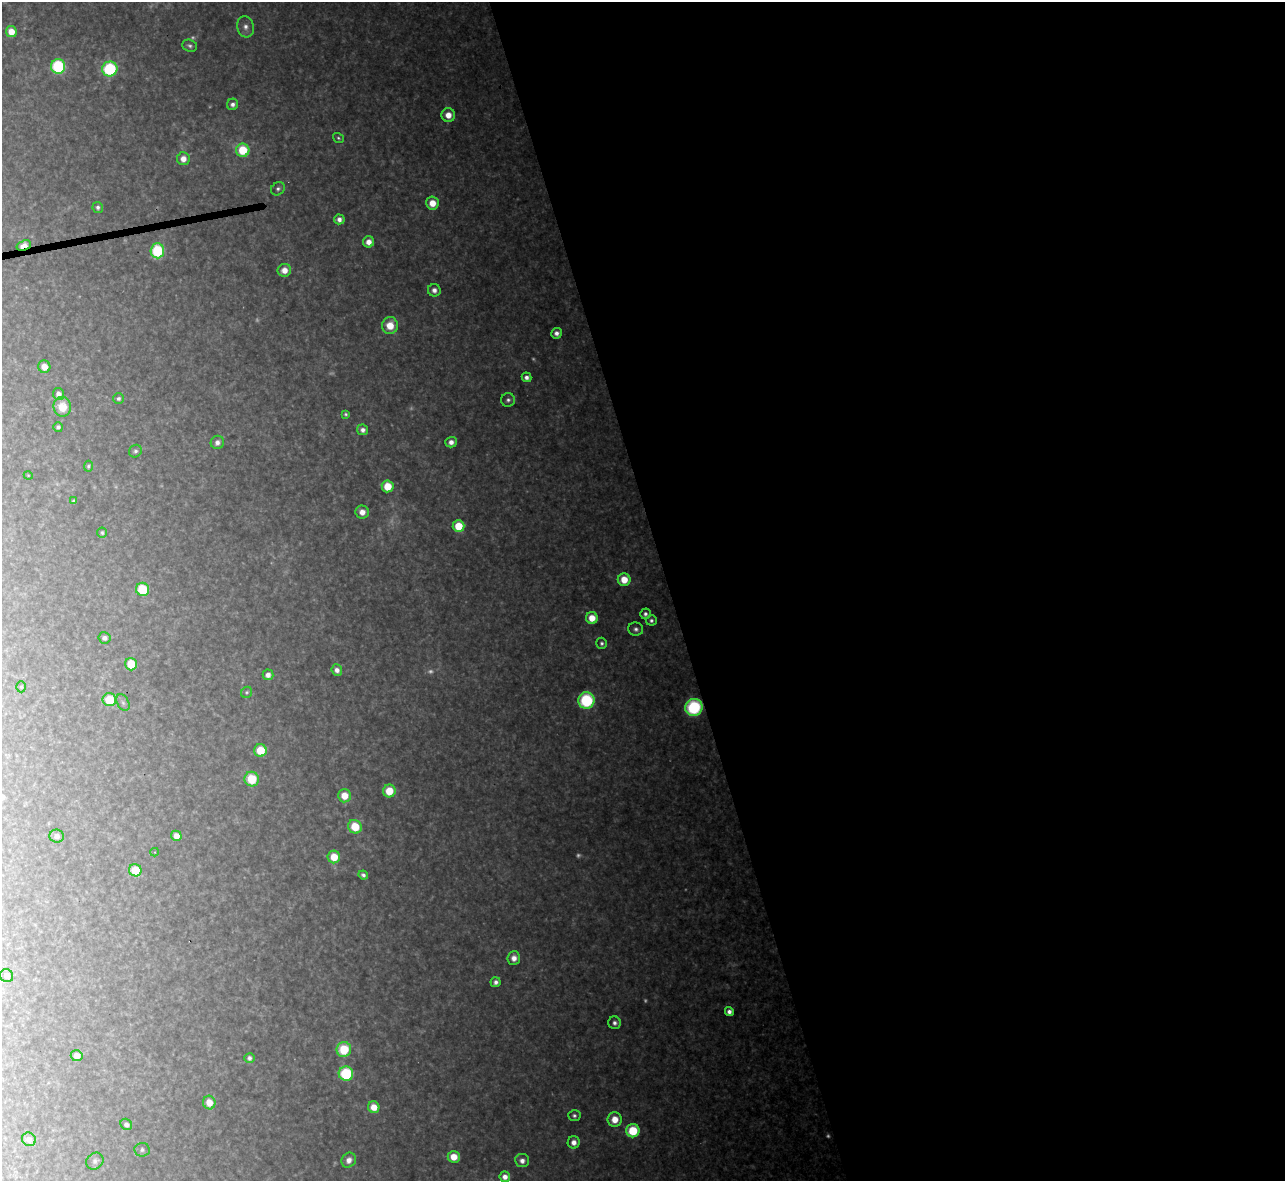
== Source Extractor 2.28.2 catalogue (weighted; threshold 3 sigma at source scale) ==
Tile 8 of 4 x 4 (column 4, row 2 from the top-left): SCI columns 3851-5133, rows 2499-3677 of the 5133 x 5115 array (HDU 1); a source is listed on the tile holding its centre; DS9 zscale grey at full resolution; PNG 1287 x 1183 px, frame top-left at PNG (2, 2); each listed source drawn as its Kron ellipse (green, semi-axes under 4 px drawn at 4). Shown black and unused: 48% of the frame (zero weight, under 3 of 4 exposures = <1% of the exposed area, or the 3 px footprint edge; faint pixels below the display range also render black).
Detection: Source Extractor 2.28.2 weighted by HDU 2 'WHT'; one run over the whole footprint, this tile lists its part. Background 0.319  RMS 0.019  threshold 0.0871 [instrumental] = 3 sigma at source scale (4.5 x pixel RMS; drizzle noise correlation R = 1.50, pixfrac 1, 0.05/0.05 arcsec/px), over >= 5 px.
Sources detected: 103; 12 too faint to see at this stretch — neither listed nor drawn; the other 91 listed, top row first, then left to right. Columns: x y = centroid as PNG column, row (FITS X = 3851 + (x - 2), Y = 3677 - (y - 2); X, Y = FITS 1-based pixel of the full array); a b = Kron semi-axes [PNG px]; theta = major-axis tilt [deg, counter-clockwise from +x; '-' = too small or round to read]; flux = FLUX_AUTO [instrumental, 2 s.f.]
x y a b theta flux
246 27 11 8 -76 13
11 32 5 5 - 28
190 46 7 6 - 5.8
58 66 7 7 - 240
110 69 7 7 - 200
233 104 6 5 - 8.8
448 115 7 6 - 25
338 138 6 4 -35 3.6
243 150 6 6 - 80
183 159 6 6 - 20
278 189 7 6 - 5.9
432 203 6 6 - 34
98 207 5 5 - 6.2
339 219 5 5 - 12
368 242 5 5 - 18
24 245 7 5 20 37
157 251 7 6 - 170
284 270 7 6 - 22
434 290 6 6 - 12
390 325 8 8 - 41
556 333 5 5 - 10
44 367 6 6 - 22
527 377 5 4 - 9.3
58 394 6 5 - 12
118 398 5 5 - 5.4
508 400 7 7 - 7.2
62 407 10 8 -84 42
346 414 4 4 - 3.8
58 427 5 4 - 5.3
363 430 5 5 - 10
217 442 7 6 - 11
451 442 6 5 - 14
135 451 7 6 - 5.6
88 466 5 4 - 4
28 475 4 3 - 1.7
388 486 6 6 - 54
74 501 4 4 - 4.9
362 512 7 6 - 18
458 526 6 6 - 63
102 533 5 5 - 3.3
624 580 6 6 - 41
142 589 7 6 - 96
645 614 5 5 - 7.2
592 618 6 6 - 35
651 620 5 5 - 5.6
636 629 7 6 - 7.7
104 638 6 5 - 7.8
602 643 5 5 - 5.1
131 664 6 6 - 60
337 670 6 5 - 12
268 675 5 5 - 12
21 687 5 5 - 3.1
247 692 6 5 - 3.6
109 700 7 6 - 68
586 700 8 8 - 180
123 703 9 5 -63 5.8
694 707 9 8 - 210
260 750 6 6 - 55
252 779 7 7 - 69
389 791 6 6 - 50
344 796 6 6 - 34
355 827 7 6 - 60
57 836 7 6 - 10
176 836 5 5 - 20
154 852 4 4 - 2.6
334 857 6 6 - 44
135 870 6 6 - 56
363 875 5 4 - 6.3
514 958 7 6 - 16
7 976 7 6 - 9.2
496 982 5 5 - 8.4
729 1012 5 4 - 13
615 1023 6 6 - 8.4
344 1049 7 7 - 82
77 1056 6 5 - 18
249 1058 5 5 - 9.1
346 1074 7 7 - 160
209 1103 7 6 - 30
374 1107 6 5 - 30
574 1116 6 5 - 5.5
615 1119 7 7 - 32
126 1124 6 5 - 8.8
633 1131 6 6 - 91
29 1139 7 6 - 14
574 1142 6 6 - 16
142 1150 7 6 - 6.3
454 1157 6 5 - 34
349 1160 8 7 - 16
95 1161 9 8 - 8.5
522 1161 7 6 - 12
505 1177 5 5 - 16
Overlapping masked pixels (flux is a lower limit): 2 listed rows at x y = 24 245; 694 707